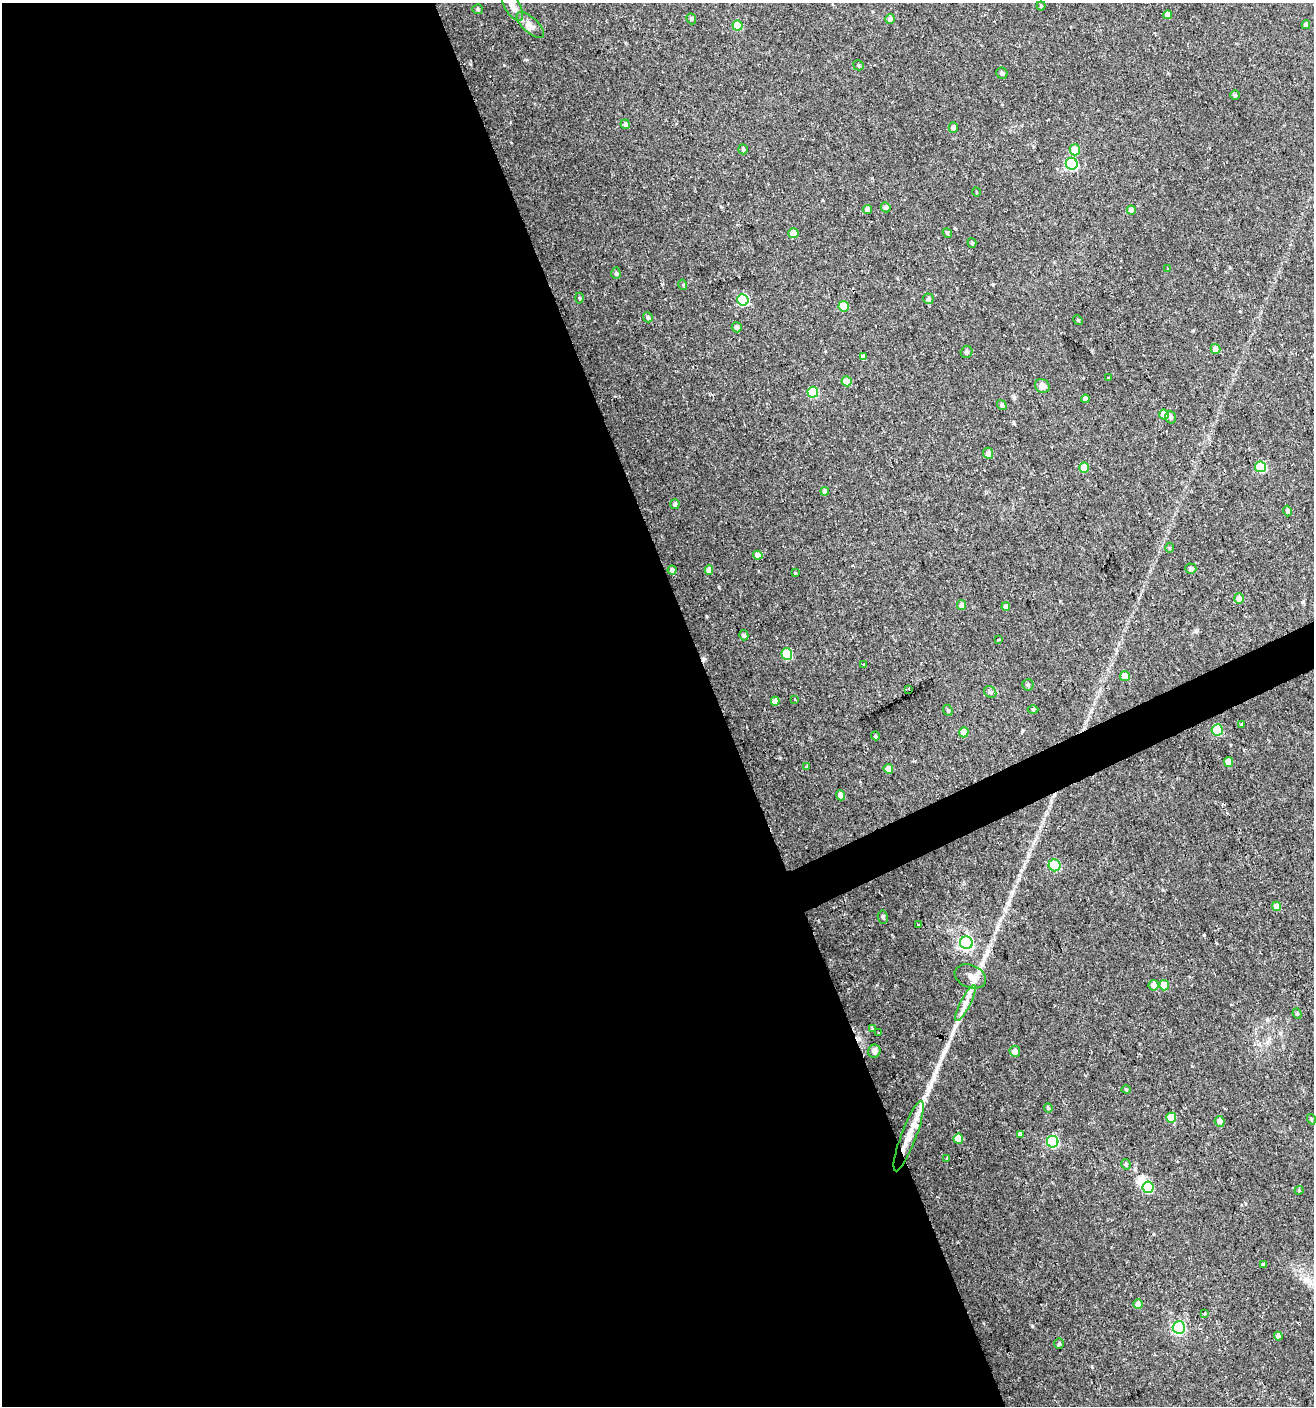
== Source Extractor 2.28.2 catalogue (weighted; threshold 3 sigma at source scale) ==
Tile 9 of 4 x 4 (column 1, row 3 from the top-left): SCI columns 83-1394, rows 1405-2808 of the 5473 x 5615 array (HDU 1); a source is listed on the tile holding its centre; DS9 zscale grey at full resolution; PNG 1316 x 1408 px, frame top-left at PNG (2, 3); each listed source drawn as its Kron ellipse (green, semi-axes under 4 px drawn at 4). Shown black and unused: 56% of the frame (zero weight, under 2 of 3 exposures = <1% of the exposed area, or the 3 px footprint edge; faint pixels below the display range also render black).
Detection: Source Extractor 2.28.2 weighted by HDU 2 'WHT'; one run over the whole footprint, this tile lists its part. Background 0.0247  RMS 0.0041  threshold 0.0186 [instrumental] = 3 sigma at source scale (4.5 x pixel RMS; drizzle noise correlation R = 1.50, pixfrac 1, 0.0396/0.0396 arcsec/px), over >= 5 px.
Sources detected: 116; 1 inside a brighter object's white glare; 1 cosmic-ray / hot-pixel residue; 1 long thin detection or spike segment (spike, bleed or trail) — neither listed nor drawn; the other 113 listed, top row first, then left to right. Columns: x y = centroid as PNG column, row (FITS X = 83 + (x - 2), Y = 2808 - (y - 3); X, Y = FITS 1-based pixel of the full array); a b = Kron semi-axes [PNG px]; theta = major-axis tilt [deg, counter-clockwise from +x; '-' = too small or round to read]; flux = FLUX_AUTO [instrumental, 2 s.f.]
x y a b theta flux
512 6 17 7 -60 3.5
1041 6 4 4 - 0.51
478 9 5 5 - 0.72
1168 15 4 4 - 3
691 19 6 4 -69 0.59
890 19 5 5 - 1.3
530 25 17 7 -44 2.6
737 25 5 5 - 11
1306 25 4 4 - 1.7
858 65 5 5 - 0.61
1002 73 6 5 - 1.1
1235 95 5 4 - 0.64
625 124 5 4 - 1.4
953 128 5 4 - 1.5
743 149 5 4 - 0.94
1075 150 5 5 - 7
1072 164 6 6 - 38
976 192 4 3 - 0.31
886 207 5 5 - 1.1
867 209 5 4 - 2.6
1131 210 4 4 - 2.8
793 233 5 5 - 7
947 233 5 4 - 0.55
972 243 5 4 - 0.61
1168 269 3 3 - 1.2
616 273 6 4 -87 0.83
683 285 5 3 - 0.37
579 298 5 3 - 0.46
928 299 5 5 - 0.87
743 300 6 5 - 36
844 306 5 5 - 13
648 317 5 4 - 0.93
1078 320 5 4 - 0.47
737 327 5 5 - 1.3
1215 349 5 4 - 2.9
966 352 6 6 - 1
863 357 4 4 - 2.1
1109 377 3 3 - 1
847 381 5 5 - 4.8
1042 386 8 6 -36 2.4
813 392 5 5 - 18
1085 399 4 4 - 1.7
1002 405 5 4 - 0.94
1164 415 5 5 - 6
1171 417 6 5 - 1.1
988 453 5 5 - 1.8
1084 467 5 5 - 7
1261 467 5 5 - 26
825 491 4 4 - 1.7
675 504 5 4 - 0.99
1288 511 5 4 - 0.93
1170 548 5 3 - 0.45
758 555 5 4 - 2.4
1191 568 5 5 - 1.4
672 570 4 4 - 1.4
709 570 4 4 - 3
795 573 3 3 - 0.31
1239 599 5 5 - 3.2
962 605 5 4 - 1.8
1006 607 4 4 - 2.5
744 635 5 4 - 0.83
998 640 3 3 - 1.1
787 654 6 5 - 17
864 664 3 2 - 0.44
1125 676 5 4 - 4
1028 685 5 5 - 0.75
909 689 3 3 - 1.3
990 692 6 5 - 0.76
795 699 3 3 - 1.3
775 701 4 4 - 2.9
1033 709 5 3 - 0.49
948 710 6 4 -67 0.68
1242 724 4 3 - 0.54
1217 730 5 5 - 17
964 732 5 5 - 3.8
875 736 4 3 - 0.73
1229 762 5 4 - 3.9
807 767 4 3 - 0.47
888 769 5 4 - 3
840 795 5 4 - 2.5
1055 865 6 6 - 25
1276 906 4 4 - 3.9
883 917 6 5 - 0.82
918 924 3 3 - 0.65
966 943 6 6 - 83
970 976 16 11 -22 3.6
1154 985 5 5 - 2.2
1164 985 5 5 - 5.7
965 1003 20 5 63 3.2
1297 1014 5 4 - 0.55
872 1028 3 3 - 0.57
879 1033 2 2 - 0.46
874 1051 6 6 - 1.4
1015 1051 5 5 - 2.2
1126 1089 4 4 - 0.46
1048 1108 4 4 - 0.5
1171 1118 5 5 - 9.7
1311 1119 5 3 - 0.41
1220 1121 5 5 - 2
1021 1134 4 3 - 1.4
909 1136 37 7 70 8.3
958 1139 5 5 - 6.5
1053 1142 6 6 - 34
947 1158 4 3 - 0.4
1126 1164 5 4 - 0.79
1148 1187 6 5 - 23
1299 1190 4 4 - 0.44
1263 1264 3 3 - 0.56
1138 1304 5 4 - 1.8
1204 1314 4 3 - 0.51
1179 1327 6 6 - 58
1278 1336 4 4 - 1.7
1059 1343 5 4 - 0.61
Isophote crosses this tile's border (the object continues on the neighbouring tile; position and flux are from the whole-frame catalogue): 1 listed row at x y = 512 6
Unlisted compact peaks at least as high as the median listed source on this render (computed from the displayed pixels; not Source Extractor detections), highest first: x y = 1032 1326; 706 616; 1303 602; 955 1026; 993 284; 504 65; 1092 1367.